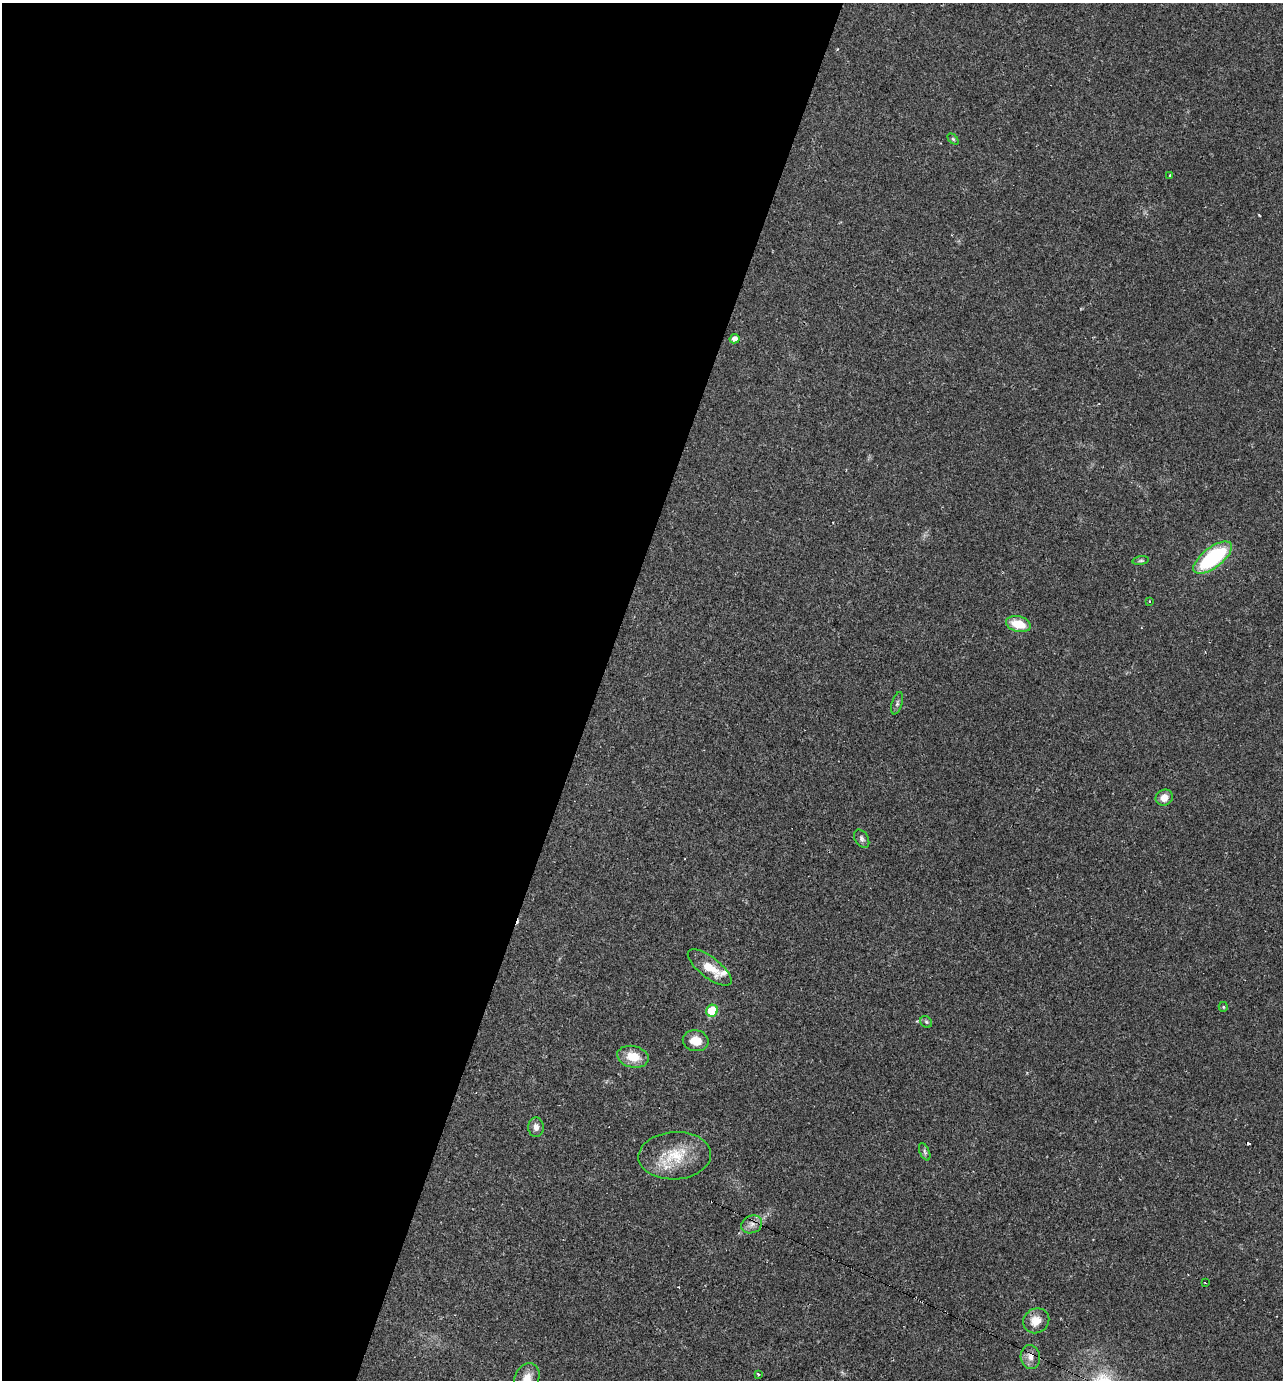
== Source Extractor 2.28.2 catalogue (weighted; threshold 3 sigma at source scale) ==
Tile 5 of 4 x 4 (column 1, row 2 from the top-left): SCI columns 267-1547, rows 2755-4132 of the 5523 x 5509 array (HDU 1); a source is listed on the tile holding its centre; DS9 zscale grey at full resolution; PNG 1285 x 1382 px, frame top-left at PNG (2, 3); each listed source drawn as its Kron ellipse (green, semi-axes under 4 px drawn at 4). Shown black and unused: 47% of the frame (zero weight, under 2 of 3 exposures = <1% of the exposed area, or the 3 px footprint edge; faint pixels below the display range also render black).
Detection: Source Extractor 2.28.2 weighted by HDU 2 'WHT'; one run over the whole footprint, this tile lists its part. Background 0.0291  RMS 0.0039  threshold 0.0177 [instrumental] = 3 sigma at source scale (4.5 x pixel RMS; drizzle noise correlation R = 1.50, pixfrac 1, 0.05/0.05 arcsec/px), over >= 5 px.
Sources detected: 28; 2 cosmic-ray / hot-pixel residue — neither listed nor drawn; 1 inside a brighter listed object's ellipse — not listed separately; the other 25 listed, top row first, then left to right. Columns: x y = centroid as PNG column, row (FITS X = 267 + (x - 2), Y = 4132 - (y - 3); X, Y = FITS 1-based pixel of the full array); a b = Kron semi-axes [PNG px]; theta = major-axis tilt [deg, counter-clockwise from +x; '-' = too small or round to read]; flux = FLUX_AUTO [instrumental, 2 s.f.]
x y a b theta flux
953 139 6 4 -45 0.57
1170 175 3 3 - 0.39
735 339 5 4 - 1.9
1213 558 23 10 38 37
1141 561 8 4 8 0.71
1150 601 4 2 - 0.3
1018 624 12 7 -14 8.4
897 703 11 5 73 1.2
1164 798 9 7 29 3.4
862 839 10 6 -59 1.2
710 968 26 10 -37 8.1
1223 1007 5 4 - 0.5
712 1011 6 5 - 12
926 1022 6 5 - 0.69
696 1041 13 10 -11 5.5
633 1057 16 10 -12 7.2
536 1127 10 7 -88 2.1
925 1152 9 5 -67 0.89
675 1156 36 23 3 16
752 1224 11 8 25 2.4
1205 1283 3 2 - 0.36
1036 1321 13 12 - 5.1
1030 1357 12 9 -78 2.8
758 1374 4 3 - 0.55
527 1378 15 12 64 5.3
Isophote crosses this tile's border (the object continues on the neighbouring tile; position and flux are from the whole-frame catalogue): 1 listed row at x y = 527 1378